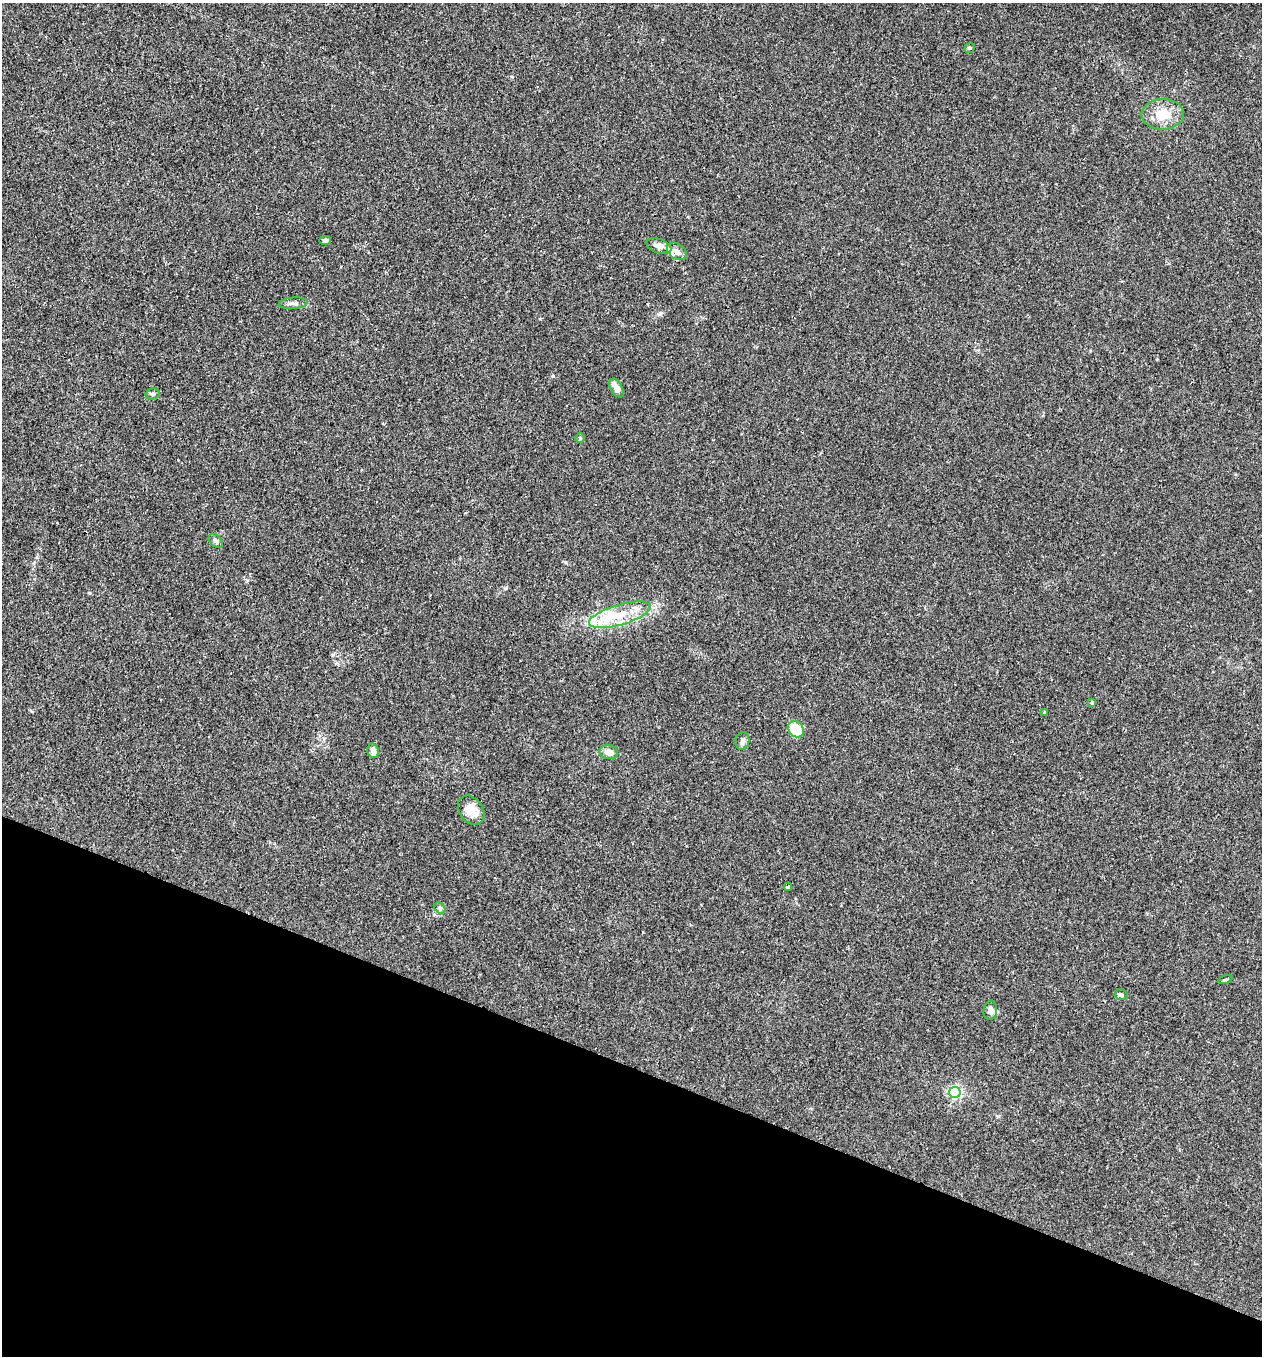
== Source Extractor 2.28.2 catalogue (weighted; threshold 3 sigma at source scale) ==
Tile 15 of 4 x 4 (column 3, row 4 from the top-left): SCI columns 2650-3909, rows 1-1354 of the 5430 x 5416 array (HDU 1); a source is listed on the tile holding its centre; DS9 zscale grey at full resolution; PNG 1264 x 1358 px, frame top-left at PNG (2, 3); each listed source drawn as its Kron ellipse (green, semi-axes under 4 px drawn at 4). Shown black and unused: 21% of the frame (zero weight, under 2 of 3 exposures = <1% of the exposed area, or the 3 px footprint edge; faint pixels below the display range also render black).
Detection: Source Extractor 2.28.2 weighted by HDU 2 'WHT'; one run over the whole footprint, this tile lists its part. Background 0.034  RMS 0.0054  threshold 0.0242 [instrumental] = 3 sigma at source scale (4.5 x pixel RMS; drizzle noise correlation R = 1.50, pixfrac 1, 0.05/0.05 arcsec/px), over >= 5 px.
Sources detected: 27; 3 inside a brighter listed object's ellipse — not listed separately; the other 24 listed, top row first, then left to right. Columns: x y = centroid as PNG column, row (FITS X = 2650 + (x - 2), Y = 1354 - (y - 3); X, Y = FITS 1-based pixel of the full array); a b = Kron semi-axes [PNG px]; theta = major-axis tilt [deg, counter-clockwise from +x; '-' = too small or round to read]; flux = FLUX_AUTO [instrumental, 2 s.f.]
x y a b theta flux
970 48 5 4 - 0.69
1163 114 21 15 2 12
325 240 6 4 3 1.4
659 246 13 7 -20 3.4
677 251 11 7 -35 3.1
293 303 14 5 4 2.1
616 388 10 5 -60 3.7
152 394 7 5 14 1.1
580 438 5 4 - 0.64
216 541 8 5 -44 1.3
620 615 32 10 16 15
1092 702 4 3 - 1.2
1045 712 3 3 - 1.3
796 729 9 7 -50 18
742 741 9 7 79 1.6
373 751 7 5 -76 2.7
609 752 9 7 -12 3.8
471 810 16 11 -55 7.8
788 887 4 4 - 0.68
440 908 6 5 - 0.91
1226 980 7 3 19 0.67
1121 995 6 5 - 1.3
990 1010 9 7 83 2.2
955 1092 6 5 - 87
Unlisted compact peaks at least as high as the median listed source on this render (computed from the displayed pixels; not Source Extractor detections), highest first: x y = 553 376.